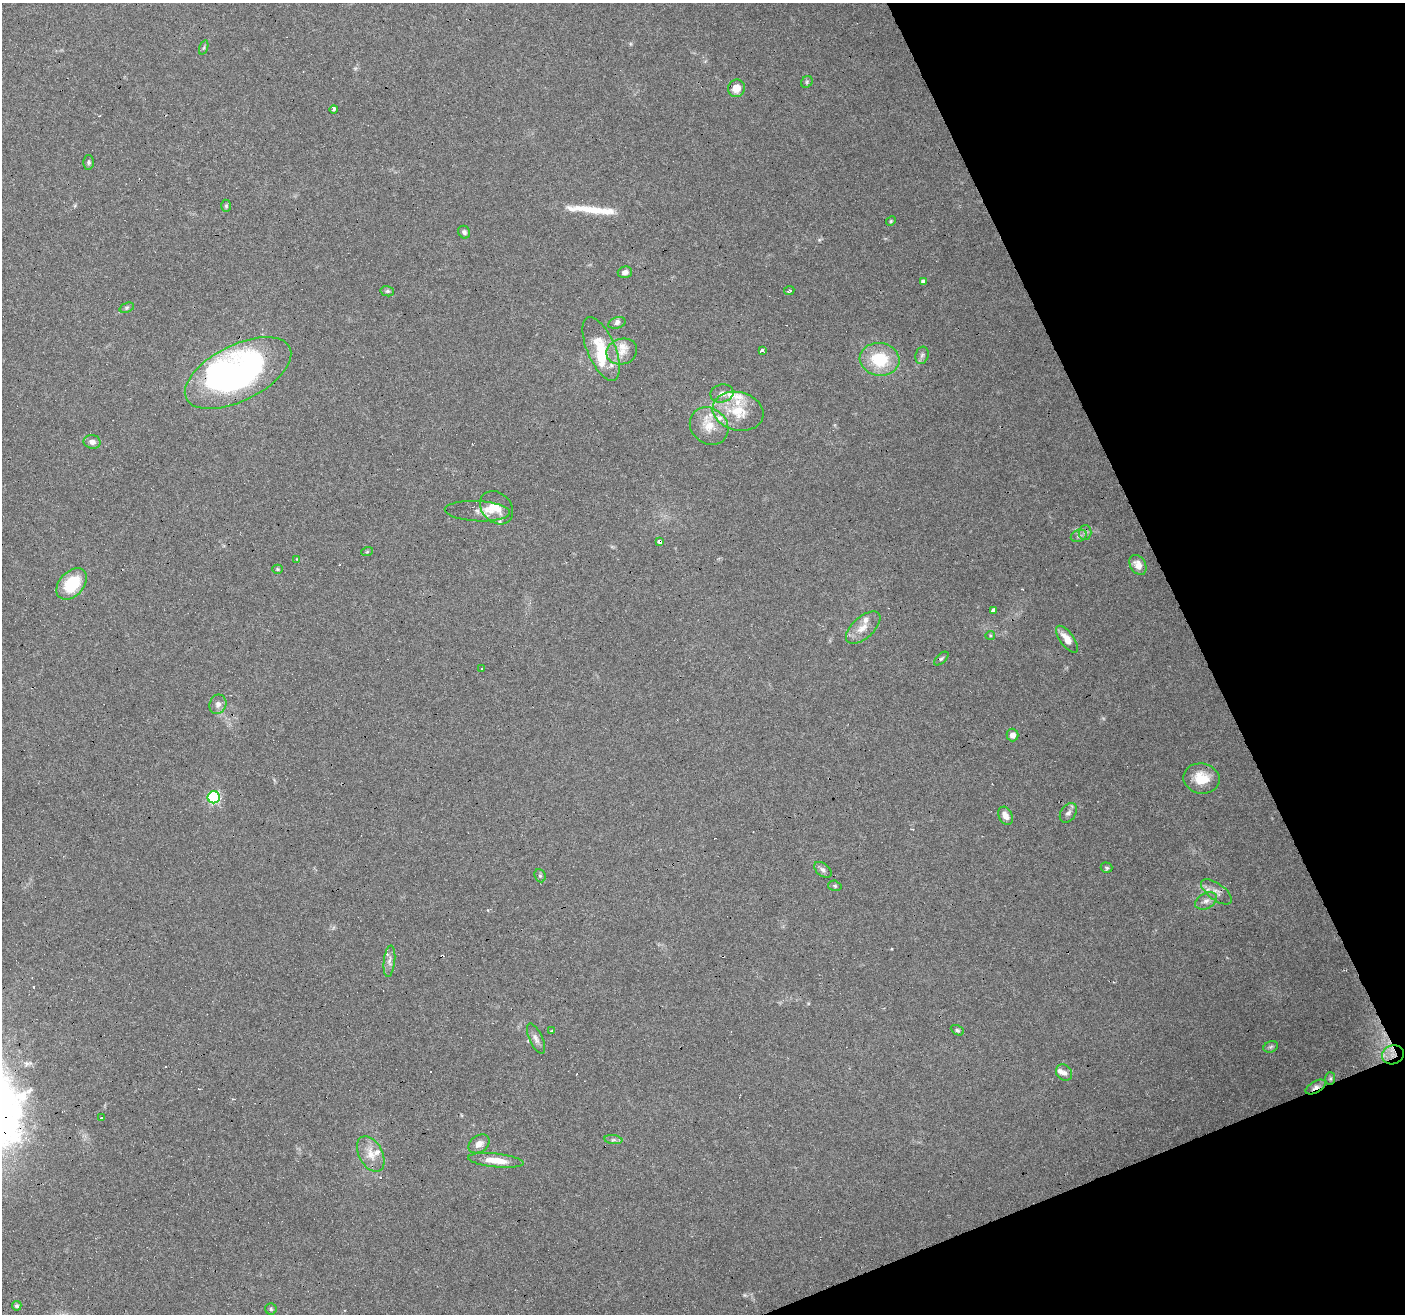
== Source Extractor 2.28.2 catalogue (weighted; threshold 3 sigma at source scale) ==
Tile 12 of 4 x 4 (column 4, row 3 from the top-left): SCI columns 4209-5611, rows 1394-2705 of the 5611 x 5467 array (HDU 1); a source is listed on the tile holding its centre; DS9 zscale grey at full resolution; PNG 1407 x 1316 px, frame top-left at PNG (2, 3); each listed source drawn as its Kron ellipse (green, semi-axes under 4 px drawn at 4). Shown black and unused: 20% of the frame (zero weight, under 4 of 8 exposures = <1% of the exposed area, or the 3 px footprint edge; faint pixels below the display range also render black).
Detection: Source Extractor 2.28.2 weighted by HDU 2 'WHT'; one run over the whole footprint, this tile lists its part. Background 0.0498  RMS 0.0024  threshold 0.00977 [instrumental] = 3 sigma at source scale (4.09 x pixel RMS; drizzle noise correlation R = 1.36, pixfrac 0.8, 0.0396/0.0396 arcsec/px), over >= 5 px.
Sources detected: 93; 3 inside a brighter object's white glare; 12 cosmic-ray / hot-pixel residue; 1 long thin detection or spike segment (spike, bleed or trail) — neither listed nor drawn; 9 inside a brighter listed object's ellipse — not listed separately; the other 68 listed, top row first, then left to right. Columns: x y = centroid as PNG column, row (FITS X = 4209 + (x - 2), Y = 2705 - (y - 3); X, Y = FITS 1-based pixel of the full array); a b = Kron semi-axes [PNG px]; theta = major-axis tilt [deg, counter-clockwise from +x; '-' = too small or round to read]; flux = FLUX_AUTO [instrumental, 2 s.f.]
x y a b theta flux
204 48 7 3 71 0.34
807 82 6 5 - 0.36
736 88 9 8 - 2.7
334 109 4 3 - 1.1
89 162 7 5 -89 0.43
226 206 6 5 - 0.34
891 221 5 4 - 0.29
464 232 6 5 - 0.58
625 272 7 5 17 0.9
923 282 4 4 - 0.83
387 291 7 5 -13 0.42
789 291 5 3 - 0.55
127 308 7 4 20 0.41
617 323 9 5 18 0.72
601 349 34 14 -67 7.8
763 350 3 3 - 28
622 351 16 12 18 2.6
922 355 9 6 73 0.73
880 359 20 16 -6 9.7
238 373 58 28 26 55
722 393 11 9 11 1.2
738 411 26 19 -14 7.3
709 426 20 17 -39 4.5
92 442 8 7 - 1.1
497 508 18 14 -46 3.3
477 511 33 10 -3 2.1
1085 532 7 6 - 0.63
1079 536 8 6 22 0.6
660 542 4 3 - 2.9
367 552 6 4 19 0.25
297 559 4 4 - 0.18
1138 565 10 7 -60 2
277 569 5 4 - 0.31
72 584 18 12 47 8.7
993 610 3 3 - 15
863 628 21 10 42 2.7
990 635 5 4 - 0.26
1067 639 16 7 -53 2.6
941 659 9 4 41 0.46
482 669 3 3 - 0.52
218 704 10 8 71 1.1
1013 735 6 6 - 1.4
1202 778 18 15 -9 5.2
214 797 6 6 - 28
1068 813 11 7 55 0.86
1006 816 10 6 -63 1.5
1106 868 6 5 - 0.43
823 870 10 6 -39 0.75
540 876 7 5 -67 0.4
835 886 7 5 -16 0.41
1216 892 18 8 -36 1.7
1206 901 11 7 28 1.1
389 961 16 5 84 1.1
957 1030 7 4 -28 0.44
552 1031 3 2 - 0.44
536 1038 16 6 -65 1.3
1271 1047 7 5 21 0.41
1393 1055 11 9 19 2.3
1064 1073 9 7 -44 0.94
1330 1078 6 5 - 0.37
1316 1087 11 5 29 1.1
101 1118 4 3 - 1.2
613 1140 9 4 -7 0.58
479 1144 11 8 36 1.5
371 1154 19 11 -62 3.1
496 1160 28 7 -6 3.7
17 1306 5 4 - 0.43
271 1309 6 5 - 0.36
Overlapping masked pixels (flux is a lower limit): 3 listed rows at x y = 660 542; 1393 1055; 1316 1087